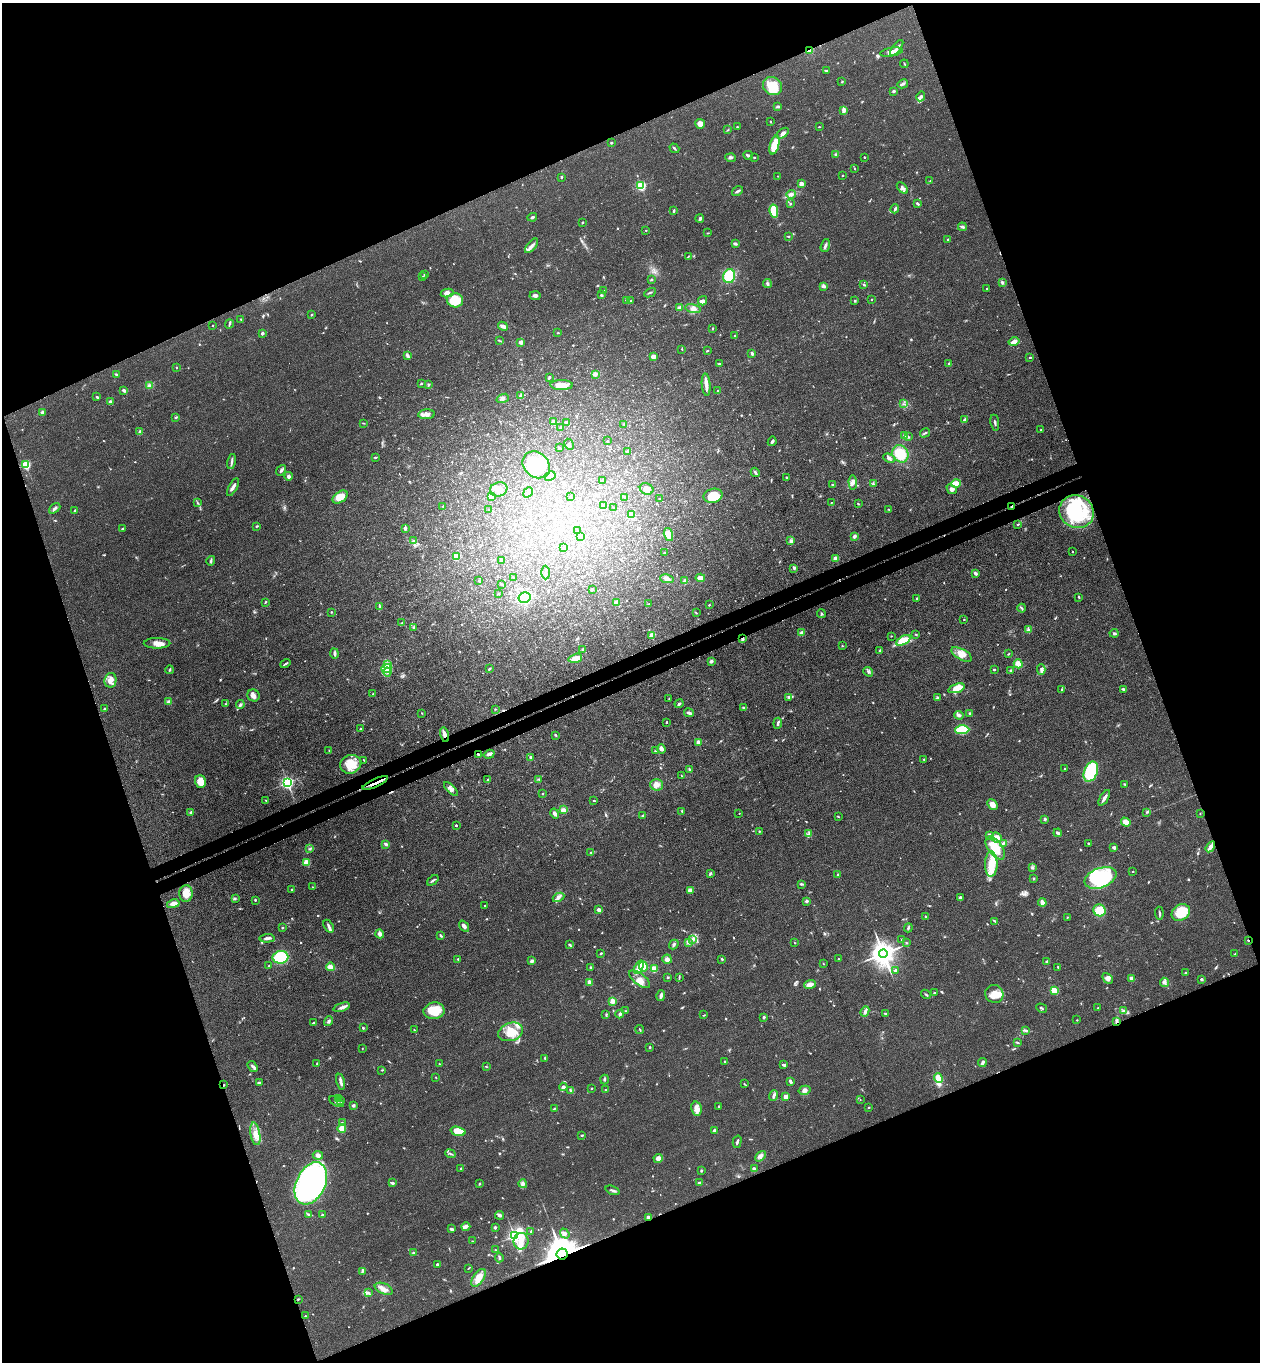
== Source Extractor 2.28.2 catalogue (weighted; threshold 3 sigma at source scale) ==
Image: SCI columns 301-5331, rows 56-5493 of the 5504 x 5548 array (HDU 1 of 3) = the unmasked area's bounding box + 8 px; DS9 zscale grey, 4 x 4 block average (1 PNG px = mean of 4 x 4 image px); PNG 1262 x 1364 px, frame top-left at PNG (2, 3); each listed source drawn as its Kron ellipse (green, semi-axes under 4 px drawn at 4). Shown black and unused: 42% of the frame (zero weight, under 3 of 4 exposures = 5% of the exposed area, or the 3 px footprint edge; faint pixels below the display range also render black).
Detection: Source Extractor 2.28.2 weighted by HDU 2 'WHT'. Background 0.0705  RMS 0.0058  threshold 0.0259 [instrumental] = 3 sigma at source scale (4.5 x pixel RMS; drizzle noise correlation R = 1.50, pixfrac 1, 0.05/0.05 arcsec/px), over >= 5 px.
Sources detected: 842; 10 too faint to see at this stretch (4 x 4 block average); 2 inside a brighter object's white glare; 7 cosmic-ray / hot-pixel residue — neither listed nor drawn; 12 coinciding with a brighter row at this scale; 44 inside a brighter listed object's ellipse — not listed separately; of the other 767, all 500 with FLUX_AUTO >= 1.91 (the completeness limit of this list) listed and drawn (267 fainter detections not listed), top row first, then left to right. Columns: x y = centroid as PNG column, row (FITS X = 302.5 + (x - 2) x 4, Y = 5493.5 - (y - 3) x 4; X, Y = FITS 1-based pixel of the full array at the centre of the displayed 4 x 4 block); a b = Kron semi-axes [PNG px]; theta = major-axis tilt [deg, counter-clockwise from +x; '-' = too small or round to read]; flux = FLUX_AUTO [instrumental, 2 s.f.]
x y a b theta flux
897 48 9 3 53 13
810 50 3 2 - 48
891 52 11 3 10 23
904 64 4 2 - 3.6
826 71 3 2 - 3
842 82 2 2 - 2.7
903 84 5 2 - 7
773 86 10 8 -36 90
893 92 4 3 - 4.8
921 96 5 3 - 8.4
778 107 4 2 - 6.4
844 110 4 3 - 16
770 121 3 2 - 2.1
700 124 5 5 - 22
737 127 3 2 - 2.9
819 127 2 2 - 2
727 130 3 2 - 2.2
783 133 7 3 36 12
611 143 2 2 - 4
775 145 10 4 73 70
674 148 5 2 - 4.8
836 154 3 2 - 5.2
748 155 5 2 - 10
754 157 3 2 - 2.2
864 157 2 2 - 2.5
730 158 5 3 - 6.5
854 168 3 2 - 1.9
778 176 2 2 - 2
842 176 2 2 - 5.5
561 177 3 2 - 3.5
930 181 3 2 - 2
801 184 3 3 - 21
641 186 2 2 - 400
902 188 7 2 -46 8.2
737 191 6 2 33 6.5
791 194 4 3 - 11
790 204 2 2 - 3.6
917 204 4 2 - 5.6
895 209 4 2 - 6.1
674 211 4 2 - 4
774 211 6 4 -78 60
532 217 5 2 - 5.9
700 218 4 3 - 6.7
582 222 3 2 - 2.5
962 227 4 3 - 6.5
646 230 2 2 - 2.5
708 233 3 2 - 2.2
788 237 2 2 - 2.4
948 239 2 2 - 3.6
735 244 3 2 - 11
825 245 7 2 72 7.9
531 246 9 3 50 15
688 257 3 2 - 2.6
425 275 3 2 - 5.5
729 276 7 6 - 120
423 277 3 2 - 3.4
652 279 3 2 - 3.8
1002 282 3 3 - 5.5
767 284 4 3 - 6.7
864 285 3 2 - 3.7
823 286 4 3 - 6.3
986 289 2 2 - 2.2
604 291 2 2 - 2.2
447 293 6 4 12 22
650 293 6 2 26 5.4
601 295 3 2 - 4.4
535 296 5 3 - 9.7
872 299 2 2 - 2.4
455 300 8 7 - 89
627 300 3 3 - 3.8
631 301 2 2 - 2.5
702 301 5 4 - 8.6
855 301 2 2 - 4.1
679 308 2 2 - 22
693 308 8 4 -12 18
312 314 2 2 - 3.5
241 319 3 2 - 2.6
229 324 5 2 - 4.9
213 326 2 2 - 2.2
503 326 5 3 - 15
713 328 3 2 - 2.2
262 333 2 2 - 27
558 333 2 2 - 3
735 336 4 2 - 4.6
500 341 3 2 - 1.9
521 342 2 2 - 23
1014 342 5 3 - 25
682 349 2 2 - 2.7
707 351 3 2 - 3
752 353 4 2 - 7
407 355 4 3 - 5.8
653 356 4 4 - 14
1030 357 2 2 - 7.7
719 364 3 2 - 5.2
949 364 3 2 - 5.2
176 367 2 2 - 3.1
117 374 3 2 - 5
595 374 4 3 - 11
549 378 4 2 - 3.6
421 383 2 2 - 4.6
428 384 4 3 - 4.2
562 385 11 5 -2 38
706 385 11 4 -85 21
150 386 3 3 - 10
124 390 3 2 - 10
717 391 2 2 - 2.7
521 396 2 2 - 38
97 397 2 2 - 6.1
503 398 6 3 20 9.2
110 402 2 2 - 10
904 404 3 2 - 2.8
42 412 4 4 - 6.9
427 414 8 5 4 15
176 417 4 2 - 3.2
965 419 4 2 - 12
554 422 2 2 - 42
363 423 3 2 - 2.1
567 423 2 2 - 21
995 423 8 2 -81 5.9
624 424 2 2 - 2
561 427 2 2 - 12
1041 430 2 2 - 2.1
140 432 4 3 - 8.4
925 433 5 2 - 4.6
905 436 3 2 - 34
908 437 2 2 - 2.5
607 441 2 2 - 4
772 441 5 2 - 7.9
569 444 6 3 -61 7
560 448 2 2 - 2.4
627 451 2 2 - 9.6
900 454 9 7 -56 85
375 457 4 2 - 3.2
889 458 6 4 -22 9.4
232 462 8 2 76 8.4
26 465 2 2 - 310
536 465 15 12 -42 170
281 470 6 3 51 9.7
755 472 5 2 - 7.2
288 476 4 3 - 9.3
550 476 6 3 28 8.4
787 478 2 2 - 4.7
602 480 2 2 - 9.8
853 482 7 4 -88 14
956 483 4 3 - 55
873 484 3 2 - 5.3
832 485 3 2 - 3.1
233 487 10 3 60 12
499 489 9 7 20 28
647 489 7 5 -22 22
952 489 5 4 - 13
528 492 5 3 - 16
491 496 2 2 - 35
570 496 2 2 - 2.8
713 496 9 7 13 71
340 497 8 5 36 44
625 497 3 2 - 5.5
659 499 3 2 - 2.1
198 503 2 2 - 2.5
831 503 3 2 - 2
858 504 2 2 - 3.1
443 506 2 2 - 6.3
604 506 3 2 - 30
1011 506 3 2 - 1.9
55 508 6 3 41 9.1
614 508 2 2 - 4
889 509 3 2 - 2.1
75 510 3 2 - 2.8
489 510 3 2 - 2.6
1077 512 17 16 - 190
632 515 2 2 - 2.6
1018 525 4 2 - 3.4
257 526 3 2 - 4.1
405 528 4 3 - 8.8
122 529 2 2 - 3.1
578 530 2 2 - 2
668 534 7 4 -75 38
580 536 3 2 - 49
854 536 4 3 - 8.7
413 541 3 3 - 4.4
790 541 3 3 - 6.7
564 548 2 2 - 2
664 552 3 2 - 2.1
1072 552 2 2 - 4.2
456 557 2 2 - 76
836 558 2 2 - 74
502 560 2 2 - 10
211 561 5 3 - 5.2
794 568 3 3 - 5.1
546 572 7 2 89 5
975 573 3 2 - 11
513 577 2 2 - 2.2
700 578 4 3 - 25
667 579 7 3 -8 16
479 581 2 2 - 5.7
685 581 2 2 - 27
502 584 3 2 - 3.6
592 589 3 2 - 4
499 594 2 2 - 2.2
524 597 6 5 - 140
1079 597 4 2 - 3.1
916 598 4 2 - 2.2
265 602 3 2 - 3
616 602 3 3 - 15
648 604 4 2 - 2.4
709 605 2 2 - 3.2
379 607 3 2 - 3.8
1022 608 4 2 - 4.2
331 612 2 2 - 2
696 613 3 2 - 2.3
821 614 5 2 - 3.8
964 620 2 2 - 4.3
402 622 3 2 - 2.8
414 627 3 2 - 3.7
1029 630 3 2 - 5.2
801 633 4 3 - 5.4
1114 633 4 2 - 7.4
916 634 3 2 - 2.4
652 635 2 2 - 100
891 636 2 2 - 2.1
742 639 3 3 - 7.4
903 640 8 4 28 100
157 643 13 5 0 26
842 646 2 2 - 2.5
583 649 3 2 - 4.9
880 650 3 2 - 3.7
334 653 5 2 - 8.5
961 654 11 5 -28 37
1008 654 3 2 - 3.1
575 658 7 3 15 33
711 661 3 3 - 11
285 664 5 2 - 6
388 664 3 2 - 3.1
1018 664 4 4 - 27
386 668 5 3 - 13
489 669 3 2 - 3.6
170 670 4 2 - 3.3
994 670 2 2 - 3.9
1041 670 5 3 - 8.1
1011 671 3 2 - 6.5
387 672 4 2 - 6.6
868 672 5 3 - 6.4
110 680 7 6 - 32
956 688 8 4 19 47
1123 689 3 2 - 5.8
1062 690 2 2 - 2.4
373 694 2 2 - 2.5
253 695 6 5 - 15
789 697 3 2 - 6.5
937 697 4 2 - 4
669 699 2 2 - 1.9
169 702 2 2 - 51
225 704 2 2 - 2.1
679 704 4 2 - 6.7
240 705 4 3 - 7
743 708 3 2 - 3.7
105 709 2 2 - 16
495 709 2 2 - 2.1
422 713 2 2 - 2.1
689 713 5 2 - 14
970 713 3 2 - 3.1
959 715 4 3 - 9.2
666 722 2 2 - 2.9
778 723 5 2 - 7.1
361 729 2 2 - 2
962 730 7 4 2 120
445 735 7 3 -77 17
555 735 3 2 - 3.3
698 742 4 3 - 12
661 749 5 3 - 12
329 750 2 2 - 2
656 751 4 2 - 5.8
478 754 3 2 - 4.1
489 754 5 2 - 16
530 757 3 2 - 6.8
924 759 2 2 - 2
364 760 3 2 - 2.3
351 764 11 9 20 68
1065 768 2 2 - 5.4
689 769 3 2 - 3.9
1091 772 10 6 67 250
681 775 3 2 - 1.9
539 779 3 2 - 2.7
487 780 3 2 - 2.5
200 782 6 5 - 36
287 783 3 2 - 770
375 783 14 2 24 16
1125 784 3 2 - 3.9
656 785 6 5 - 18
451 789 9 3 -44 13
542 794 2 2 - 2.5
1104 798 9 2 59 14
266 800 3 2 - 2.6
594 801 3 2 - 3.2
992 804 6 4 -49 22
563 810 4 3 - 20
682 811 3 2 - 3.1
1147 812 3 2 - 3.3
191 813 3 3 - 11
555 813 5 3 - 10
739 813 2 2 - 2.4
1200 814 2 2 - 2
643 816 3 2 - 5.1
838 817 3 2 - 3.7
1045 819 2 2 - 19
1126 822 5 4 - 26
456 825 3 2 - 3
759 831 2 2 - 3.3
1058 833 4 2 - 9.5
809 834 3 2 - 5
990 836 4 2 - 5.4
996 838 6 5 - 31
1003 843 4 2 - 5.3
386 844 4 3 - 6.8
1088 844 2 2 - 4.4
1114 847 3 3 - 8.1
1210 847 6 2 56 23
995 848 13 6 -54 99
309 849 3 3 - 4.2
591 853 2 2 - 2.3
306 862 2 2 - 120
991 864 12 6 88 65
1033 868 3 2 - 4.2
1133 872 2 2 - 1.9
710 873 3 2 - 3.5
838 874 3 2 - 3.2
1100 878 16 9 21 290
1033 879 2 2 - 2.3
433 880 7 2 39 6.4
802 884 4 2 - 3.7
313 887 3 2 - 2.6
292 890 2 2 - 4.2
690 890 2 2 - 35
186 893 8 6 89 40
558 897 6 3 28 11
961 898 4 3 - 7.7
235 899 3 2 - 2.5
255 900 2 2 - 3.6
806 901 2 2 - 12
1042 903 4 3 - 18
173 904 6 3 12 19
485 906 2 2 - 2.1
599 910 4 3 - 14
1099 910 6 6 - 66
1181 912 10 7 34 96
1159 913 6 2 -85 5.7
926 916 2 2 - 2.5
1067 917 2 2 - 2.6
995 921 4 2 - 4.1
329 926 7 3 -58 9.5
464 926 6 3 -54 12
283 927 2 2 - 2.8
908 928 4 2 - 5.7
380 934 5 4 - 14
441 935 3 2 - 5.1
267 938 7 3 3 9.9
693 939 4 2 - 5.8
902 939 3 2 - 2.2
1248 940 2 2 - 2.8
688 942 4 3 - 12
794 943 2 2 - 1.9
906 943 3 2 - 2.7
570 945 4 2 - 4.6
674 945 5 3 - 6.5
601 953 2 2 - 4.5
883 954 4 4 - 4500
1235 954 3 2 - 2.3
280 957 8 6 8 180
458 959 2 2 - 3.3
667 959 4 4 - 12
722 959 3 2 - 4.1
838 959 2 2 - 2.3
532 961 3 2 - 10
1047 962 2 2 - 14
823 964 2 2 - 2
269 966 2 2 - 2.4
643 966 5 4 - 46
331 967 4 2 - 37
591 967 3 2 - 3.6
639 967 7 3 67 24
1058 967 4 2 - 3.5
654 969 4 3 - 34
896 970 3 3 - 8.2
1186 973 3 2 - 3.8
668 977 3 2 - 2.6
679 977 3 2 - 2.7
1108 978 6 4 -46 15
1131 978 2 2 - 16
640 979 12 5 -37 29
1201 979 2 2 - 5.8
590 982 3 3 - 14
1165 982 5 3 - 8.2
810 984 6 3 18 22
1054 990 4 2 - 47
934 993 2 2 - 2.8
926 994 5 2 - 4.2
994 994 9 9 - 38
661 996 5 2 - 13
613 1001 2 2 - 130
342 1007 8 3 18 12
1042 1008 5 2 - 4
1098 1008 2 2 - 2.5
434 1011 10 8 8 79
626 1011 3 2 - 2.2
865 1011 5 3 - 9.4
1123 1011 3 2 - 3.6
885 1013 4 2 - 2.9
606 1014 2 2 - 2
620 1014 4 3 - 7.9
704 1015 3 2 - 2.3
764 1017 3 2 - 5.3
1077 1020 2 2 - 2.2
328 1021 5 3 - 7.3
1117 1021 4 3 - 7.5
314 1022 4 2 - 4.4
363 1028 3 2 - 4
414 1030 2 2 - 2.2
640 1030 4 2 - 2.8
1026 1030 3 2 - 4.2
511 1032 13 9 19 64
1017 1043 4 2 - 3.6
650 1047 2 2 - 5
362 1048 2 2 - 2.2
545 1058 3 2 - 4.7
725 1061 2 2 - 5.9
317 1063 3 2 - 3
982 1063 4 3 - 6.9
439 1064 3 2 - 2
784 1065 3 2 - 9.1
253 1066 6 2 -54 6.3
486 1067 3 2 - 2.1
382 1070 3 2 - 3.4
436 1078 2 2 - 2.3
938 1078 5 4 - 33
605 1080 5 2 - 5
790 1081 4 2 - 6.8
341 1082 8 2 -78 14
260 1083 4 2 - 13
744 1084 2 2 - 1.9
224 1085 2 2 - 2.4
563 1087 4 3 - 9.4
592 1088 2 2 - 2.4
605 1090 2 2 - 1.9
804 1090 6 4 14 13
571 1091 3 2 - 3.5
774 1095 5 3 - 8.8
786 1097 3 3 - 16
339 1098 2 2 - 2.2
860 1099 2 2 - 2
341 1100 3 2 - 3.5
337 1102 8 3 -29 10
353 1105 3 2 - 7.3
719 1106 2 2 - 3.6
868 1107 3 2 - 2.6
555 1108 2 2 - 2.1
696 1109 7 5 -76 19
342 1122 2 2 - 2.1
342 1128 4 3 - 55
714 1130 2 2 - 12
458 1131 7 4 -15 82
255 1134 11 5 -80 30
582 1135 3 2 - 3
737 1142 6 2 75 6.6
451 1154 5 2 - 4.4
318 1155 5 3 - 11
760 1156 6 4 47 12
658 1159 4 4 - 20
754 1168 4 2 - 5.5
461 1169 2 2 - 5.2
701 1171 3 2 - 3.9
311 1183 22 14 64 1400
392 1183 3 2 - 6.7
700 1183 2 2 - 11
479 1184 3 2 - 3.1
523 1184 4 3 - 12
612 1190 7 2 -20 7.2
309 1214 4 2 - 5.2
322 1215 2 2 - 11
499 1215 4 3 - 8
648 1217 2 2 - 29
466 1227 4 3 - 12
495 1227 3 2 - 6.9
451 1229 3 2 - 8.7
531 1231 3 2 - 2.4
565 1234 5 4 - 9.7
514 1236 4 2 - 920
473 1241 3 2 - 2.3
521 1241 8 7 - 36
495 1250 3 2 - 2.8
413 1253 3 3 - 4.4
562 1254 6 5 - 12000
499 1257 5 2 - 5.7
437 1264 2 2 - 4.6
468 1268 3 2 - 2.1
362 1271 4 2 - 4
479 1278 10 5 55 39
384 1289 9 5 -24 21
368 1293 4 2 - 4.9
298 1299 3 2 - 2.9
305 1316 3 2 - 2.6
Overlapping masked pixels (flux is a lower limit): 10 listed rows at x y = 810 50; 1011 506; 742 639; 445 735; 478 754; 375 783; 1248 940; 1117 1021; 224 1085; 562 1254
Diffuse or blended objects may show on this block-average render without a row.